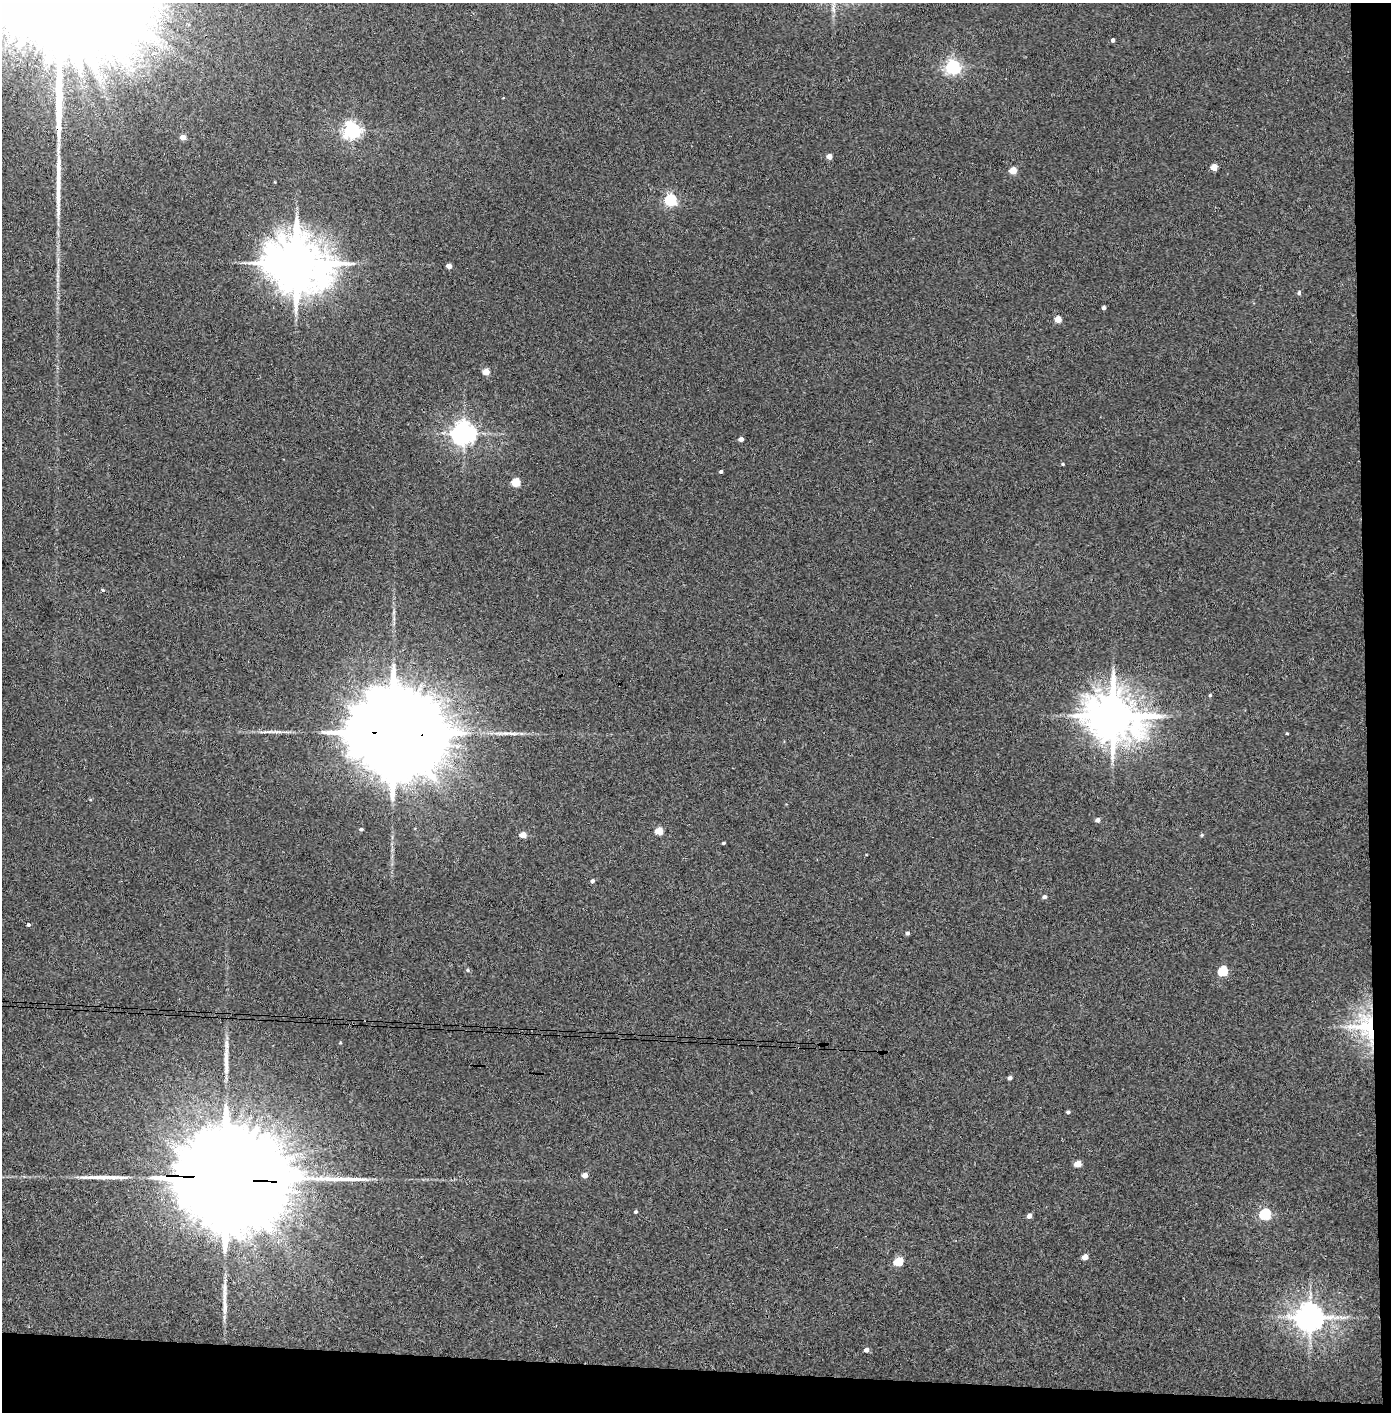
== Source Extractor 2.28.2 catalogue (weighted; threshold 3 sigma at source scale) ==
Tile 9 of 3 x 3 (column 3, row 3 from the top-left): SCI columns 2857-4245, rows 4-1413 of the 4323 x 4241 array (HDU 1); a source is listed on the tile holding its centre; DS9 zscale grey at full resolution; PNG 1393 x 1414 px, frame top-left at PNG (2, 3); no overlay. Shown black and unused: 5% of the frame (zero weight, under 3 of 4 exposures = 6% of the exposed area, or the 3 px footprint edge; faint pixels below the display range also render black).
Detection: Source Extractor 2.28.2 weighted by HDU 2 'WHT'; one run over the whole footprint, this tile lists its part. Background 0.045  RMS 0.0057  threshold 0.0257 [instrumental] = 3 sigma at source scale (4.5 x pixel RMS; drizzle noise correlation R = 1.50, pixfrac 1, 0.05/0.05 arcsec/px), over >= 5 px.
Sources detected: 57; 5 long thin detections or spike segments (spike, bleed or trail) — not listed; the other 52 listed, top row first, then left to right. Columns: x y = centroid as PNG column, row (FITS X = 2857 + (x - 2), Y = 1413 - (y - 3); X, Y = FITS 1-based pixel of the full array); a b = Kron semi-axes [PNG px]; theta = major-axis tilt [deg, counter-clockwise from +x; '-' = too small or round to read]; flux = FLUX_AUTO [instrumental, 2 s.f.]
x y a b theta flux
1113 40 4 3 - 1.3
48 60 9 8 - 4.4
953 67 6 6 - 160
352 130 6 6 - 210
183 137 4 4 - 4.7
829 156 4 4 - 3.8
1214 167 5 4 - 7.1
1013 170 5 5 - 9.4
671 200 6 5 - 84
296 263 17 14 -16 3800
449 266 4 4 - 3.9
1299 293 5 5 - 1.1
1104 308 4 4 - 1.2
1058 319 5 5 - 7.6
486 372 5 4 - 9.2
464 433 7 7 - 460
741 439 4 4 - 2.4
1063 464 4 3 - 0.61
721 472 3 3 - 1
516 482 5 5 - 20
103 590 4 3 - 0.84
1210 695 4 4 - 0.66
1113 716 15 13 -15 2700
395 733 36 19 -4 21000
1287 734 4 3 - 0.46
1097 820 5 5 - 2
361 829 4 3 - 1
659 831 5 5 - 15
523 835 5 4 - 7.4
1202 835 5 4 - 0.65
723 843 3 3 - 0.67
592 881 4 4 - 1.4
1044 897 5 4 - 1.4
28 925 3 3 - 1.1
907 933 4 4 - 1.4
468 970 5 4 - 0.88
1223 971 5 5 - 35
1366 1027 38 29 -25 43
340 1043 4 3 - 0.42
226 1063 22 6 84 4.9
1010 1078 4 4 - 1.7
1068 1112 4 4 - 0.86
1078 1164 5 4 - 8.3
585 1175 4 4 - 4.9
225 1178 47 21 -4 35000
635 1212 4 3 - 0.93
1265 1214 6 5 - 68
1029 1216 5 4 - 2.7
1085 1257 5 4 - 4.6
898 1262 5 5 - 21
1310 1317 9 8 - 830
866 1350 5 4 - 2.5
Overlapping masked pixels (flux is a lower limit): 3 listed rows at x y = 395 733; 1366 1027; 225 1178